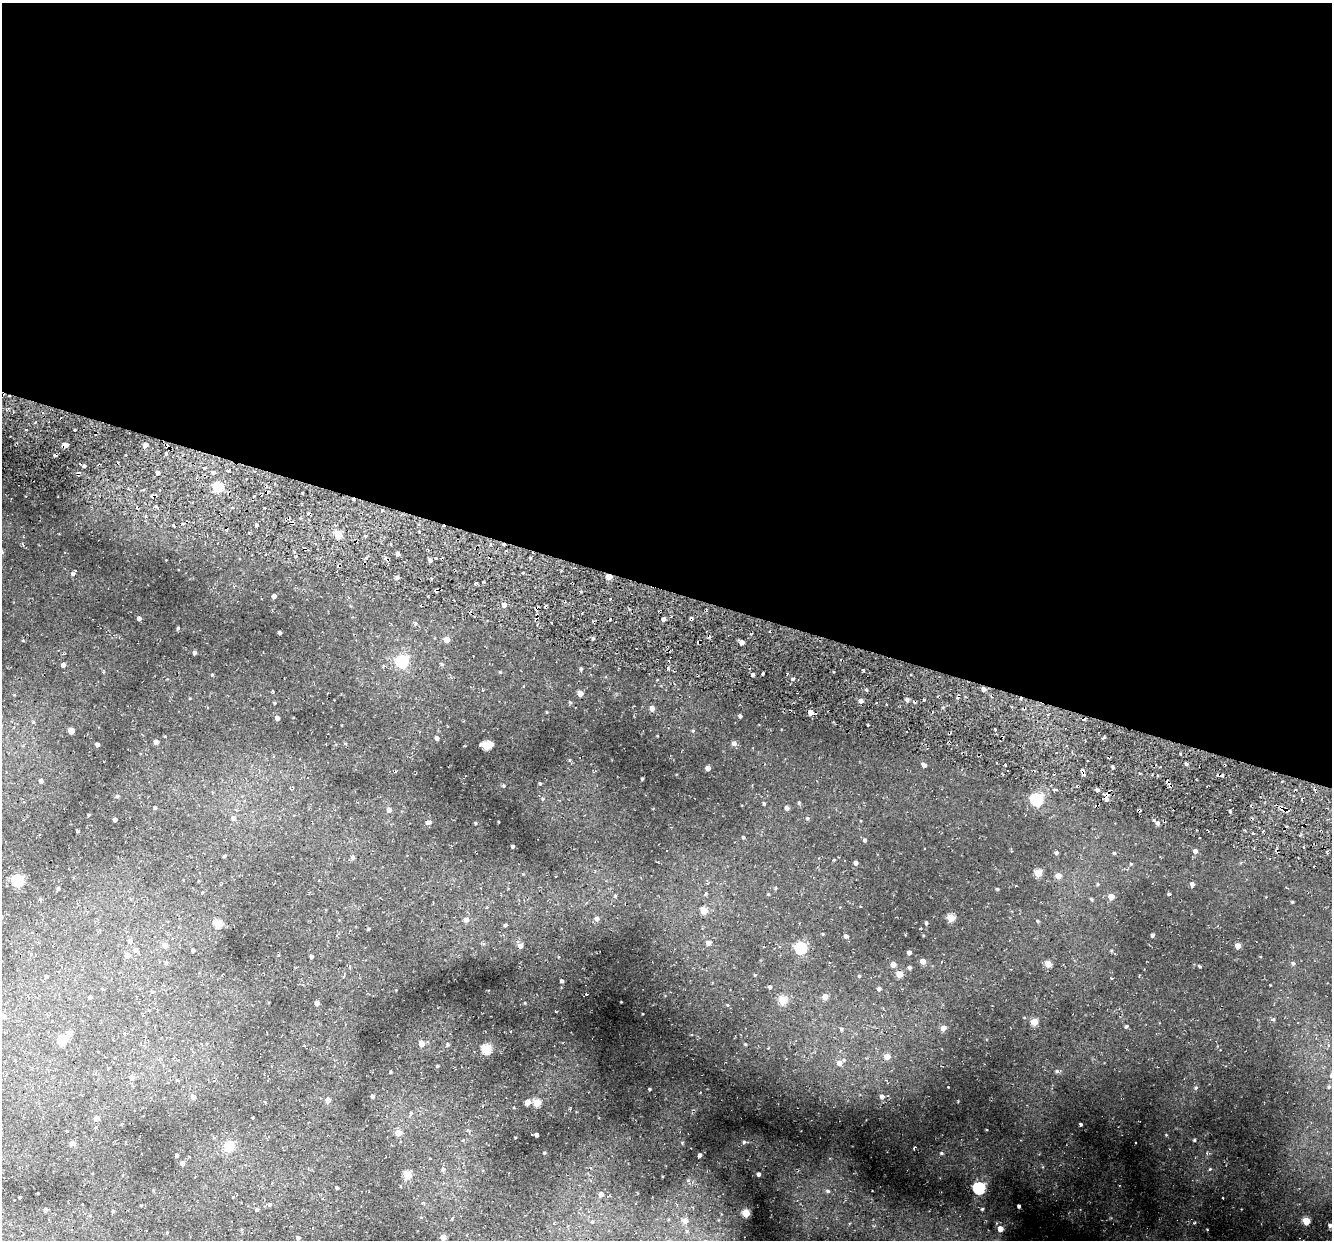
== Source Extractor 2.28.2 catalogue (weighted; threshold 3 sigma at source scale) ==
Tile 3 of 4 x 4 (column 3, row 1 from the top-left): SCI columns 2684-4013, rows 4083-5320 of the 5450 x 5447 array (HDU 1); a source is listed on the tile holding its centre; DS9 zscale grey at full resolution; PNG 1334 x 1242 px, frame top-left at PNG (2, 3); no overlay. Shown black and unused: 47% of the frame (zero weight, under 2 of 3 exposures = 6% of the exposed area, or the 3 px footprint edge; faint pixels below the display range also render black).
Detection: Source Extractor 2.28.2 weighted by HDU 2 'WHT'; one run over the whole footprint, this tile lists its part. Background 0.0372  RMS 0.0052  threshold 0.0235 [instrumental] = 3 sigma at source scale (4.5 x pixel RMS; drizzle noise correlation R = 1.50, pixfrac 1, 0.05/0.05 arcsec/px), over >= 5 px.
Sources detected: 203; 1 inside a brighter object's white glare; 5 cosmic-ray / hot-pixel residue — not listed; the other 197 listed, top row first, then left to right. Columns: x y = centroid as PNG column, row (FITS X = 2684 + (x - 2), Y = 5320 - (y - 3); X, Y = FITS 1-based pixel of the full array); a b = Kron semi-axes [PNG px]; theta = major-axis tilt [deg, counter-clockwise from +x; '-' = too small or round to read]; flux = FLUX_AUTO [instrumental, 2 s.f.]
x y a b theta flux
42 412 3 3 - 1.4
66 445 4 4 - 3
145 445 4 4 - 2.1
84 466 4 3 - 0.67
213 472 5 4 - 0.83
157 473 4 4 - 1.4
218 487 5 5 - 20
256 525 3 3 - 0.78
338 534 5 4 - 12
365 536 3 3 - 1.3
397 554 5 4 - 1.1
430 560 4 4 - 1.1
73 574 5 4 - 1.1
397 577 4 4 - 0.94
609 577 5 4 - 4.2
274 596 4 4 - 1.8
504 605 4 4 - 1.9
139 618 4 4 - 1.2
663 619 4 3 - 1.3
178 628 4 3 - 0.49
280 633 3 3 - 0.84
447 639 4 4 - 4.3
742 642 4 4 - 2.1
195 653 3 3 - 0.98
402 661 6 5 - 53
442 664 5 4 - 0.55
63 665 4 4 - 1.6
581 669 4 4 - 0.58
753 675 3 3 - 0.92
793 679 4 3 - 0.65
984 689 4 4 - 1.5
580 693 4 4 - 3.7
907 700 5 4 - 1
861 701 4 4 - 1.8
275 703 4 3 - 0.41
652 708 5 5 - 2
810 712 4 4 - 3.2
740 716 4 3 - 0.86
277 718 4 4 - 1.8
33 722 4 3 - 0.44
71 731 4 4 - 5.3
693 731 4 3 - 0.41
437 738 4 4 - 1.3
156 742 5 4 - 1.6
734 743 5 5 - 1.5
97 744 4 3 - 1.1
487 745 6 5 - 16
1181 754 3 2 - 0.79
1186 763 5 3 - 0.66
924 765 4 4 - 1.8
1113 767 4 3 - 0.56
708 768 4 4 - 2.9
642 779 3 2 - 0.4
41 781 4 4 - 1.6
540 783 4 3 - 0.49
504 786 5 3 - 0.42
1097 790 4 4 - 0.92
117 796 4 4 - 0.59
1107 799 6 6 - 2
1037 800 6 6 - 60
764 803 4 3 - 0.54
799 803 4 4 - 0.48
155 807 4 4 - 0.65
787 808 5 4 - 1.2
389 810 4 4 - 1.6
1230 811 3 3 - 0.52
233 818 5 5 - 1.7
807 818 5 4 - 0.6
115 819 4 3 - 1.2
428 822 6 4 9 1.4
475 823 4 2 - 0.36
1158 823 5 5 - 1.2
78 831 3 3 - 0.49
743 837 4 3 - 0.51
864 840 4 4 - 0.63
513 846 3 3 - 0.87
1195 851 5 4 - 1.5
1056 853 5 4 - 0.81
1114 853 4 4 - 0.53
224 856 3 3 - 0.52
353 857 5 5 - 1
856 863 4 4 - 1.1
1131 864 4 4 - 0.43
1038 873 5 4 - 11
1058 876 5 5 - 3.3
18 881 5 5 - 49
1098 884 5 3 - 0.45
1192 884 5 4 - 1
58 888 4 4 - 0.59
775 888 4 3 - 0.52
997 889 4 3 - 0.44
705 894 4 3 - 0.99
1169 894 3 3 - 0.63
1111 897 5 5 - 3.4
1092 899 5 3 - 0.46
1292 902 4 3 - 0.37
487 908 3 3 - 0.83
704 911 5 4 - 7.9
951 918 5 5 - 9.8
597 919 5 5 - 1.5
466 920 6 5 - 1.8
926 923 4 3 - 0.65
218 924 5 5 - 11
505 925 4 4 - 0.64
369 929 3 2 - 0.48
1152 935 4 3 - 0.96
846 936 4 4 - 1.2
130 941 5 5 - 1.9
708 943 4 4 - 2.2
165 945 5 4 - 3
520 946 5 5 - 2.1
1238 946 4 4 - 3
801 948 6 6 - 42
136 950 6 6 - 1.2
193 950 3 3 - 0.65
909 952 4 4 - 1.4
127 955 5 5 - 3.6
278 955 3 3 - 0.51
311 957 4 3 - 0.66
923 961 5 4 - 3
1293 963 5 4 - 0.68
893 964 4 4 - 3.1
1048 964 5 4 - 5.2
1200 967 5 3 - 0.38
910 968 4 4 - 0.91
899 974 4 4 - 6
755 975 4 3 - 0.34
46 976 4 3 - 0.59
344 976 4 2 - 0.5
859 976 4 4 - 0.49
562 981 3 3 - 0.94
770 987 4 3 - 1
879 989 5 4 - 1.3
90 997 4 4 - 0.94
825 997 5 4 - 4.2
783 1000 5 5 - 14
317 1003 4 4 - 1.7
4 1016 5 5 - 1.1
1034 1022 4 4 - 7.3
1126 1026 4 4 - 0.6
943 1028 5 4 - 3
841 1029 5 4 - 0.75
62 1040 5 5 - 16
422 1044 5 5 - 3.1
447 1044 5 5 - 0.71
745 1044 4 3 - 0.4
487 1049 5 5 - 23
887 1057 5 4 - 4
839 1063 5 5 - 2.4
437 1066 4 3 - 0.57
1056 1071 5 5 - 0.71
391 1072 4 2 - 0.38
132 1077 5 5 - 1.7
177 1080 5 3 - 0.52
948 1087 3 2 - 0.51
1196 1088 5 3 - 0.48
650 1089 3 3 - 0.51
372 1096 4 3 - 0.67
882 1096 4 4 - 1.3
193 1097 5 5 - 2
328 1100 4 4 - 2.3
528 1102 5 4 - 3.2
537 1103 5 4 - 11
411 1114 5 4 - 0.68
97 1118 5 5 - 1.9
398 1133 5 5 - 4.6
536 1134 4 3 - 1.4
1194 1140 4 3 - 0.46
744 1142 5 4 - 0.51
72 1143 4 4 - 2.7
229 1146 5 5 - 17
544 1153 3 3 - 0.45
941 1153 4 4 - 0.5
177 1155 3 3 - 0.94
700 1155 3 3 - 1.4
182 1163 4 4 - 1.5
443 1169 5 5 - 0.91
758 1174 3 3 - 0.83
407 1175 5 4 - 13
337 1188 3 3 - 0.74
979 1188 5 5 - 59
828 1191 6 5 - 0.82
601 1194 5 5 - 2.5
20 1197 3 2 - 0.34
269 1205 5 3 - 0.49
1019 1206 3 3 - 0.76
46 1210 3 3 - 1.1
257 1210 4 3 - 0.58
113 1211 4 4 - 0.47
746 1213 5 4 - 11
685 1221 7 6 - 3
1306 1221 5 4 - 9.2
1330 1226 4 3 - 0.84
1000 1229 4 4 - 4.2
687 1231 6 4 -71 0.8
443 1237 4 4 - 3.6
298 1238 4 3 - 0.81
Overlapping masked pixels (flux is a lower limit): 4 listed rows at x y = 66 445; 609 577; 984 689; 1107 799
Unlisted compact peaks at least as high as the median listed source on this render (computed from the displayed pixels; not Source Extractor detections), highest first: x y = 1210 1169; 682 1143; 1273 1019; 924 700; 569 760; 1166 1135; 525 1003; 498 822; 515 1137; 570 702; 396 990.